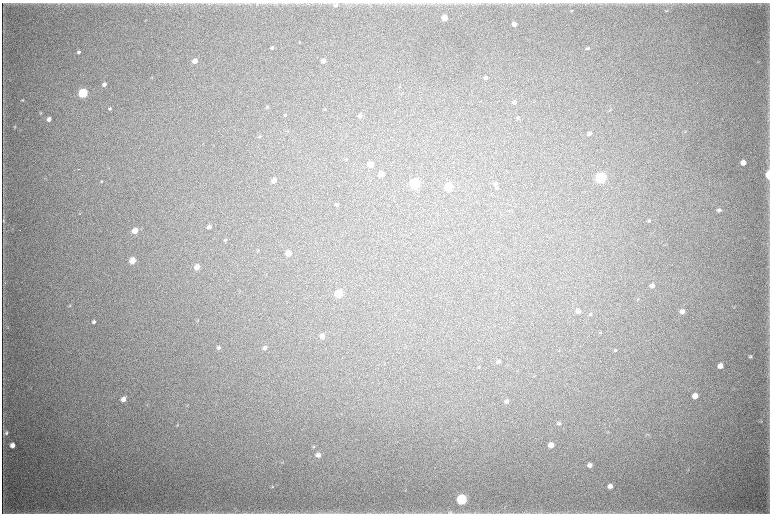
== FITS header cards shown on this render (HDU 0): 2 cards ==
NAXIS1  =                 1536 / length of data axis 1
NAXIS2  =                 1023 / length of data axis 2

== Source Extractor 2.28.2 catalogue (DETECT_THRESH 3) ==
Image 1536 x 1023 px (HDU 0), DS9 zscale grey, zoomed out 1/2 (1 PNG px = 2 x 2 image px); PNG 772 x 516 px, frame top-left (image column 1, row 1022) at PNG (2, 3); no overlay
Background 5220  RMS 41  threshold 123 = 3 sigma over >= 5 px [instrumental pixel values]
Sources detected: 97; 5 cannot appear on this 1/2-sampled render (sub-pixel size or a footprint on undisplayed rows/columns) and are not listed; the other 92 listed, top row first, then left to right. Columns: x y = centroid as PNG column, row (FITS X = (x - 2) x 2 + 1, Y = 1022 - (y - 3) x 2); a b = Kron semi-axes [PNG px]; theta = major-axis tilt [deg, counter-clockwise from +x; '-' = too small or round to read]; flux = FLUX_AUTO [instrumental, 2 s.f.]
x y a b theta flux
336 5 6 5 - 1.9e+04
572 11 4 3 - 6.7e+03
667 11 5 3 - 7.2e+03
445 18 4 4 - 1.4e+05
514 24 4 4 - 5.3e+04
300 42 4 3 - 7.1e+03
272 48 4 3 - 1.6e+04
588 48 5 4 - 1.5e+04
79 52 4 3 - 1.8e+04
195 61 4 4 - 6.4e+04
323 61 4 4 - 4.8e+04
152 77 4 3 - 6.3e+03
486 78 5 4 - 2.2e+04
104 84 4 3 - 3.3e+04
400 87 3 3 - 5.3e+03
83 93 5 4 - 9.4e+05
22 100 4 2 - 6.7e+03
514 102 4 4 - 1.8e+04
267 107 4 3 - 1.0e+04
110 109 4 4 - 1.3e+04
325 109 3 3 - 6.6e+03
610 110 4 3 - 6.6e+03
41 113 5 3 - 6.9e+03
285 115 5 4 - 1.1e+04
360 115 5 4 - 3.1e+04
517 118 5 3 - 1.0e+04
49 119 4 4 - 4.6e+04
15 126 5 3 - 6.4e+03
685 131 4 2 - 4.8e+03
589 133 5 4 - 2.1e+04
259 136 4 4 - 1.0e+04
346 159 4 4 - 8.2e+03
743 163 5 4 - 8.3e+04
370 165 5 4 - 1.4e+05
79 169 2 2 - 3.1e+03
381 174 4 4 - 9.0e+04
768 175 5 3 - 3.3e+05
601 177 5 5 - 1.6e+06
274 180 5 4 - 5.1e+04
102 181 4 3 - 7.8e+03
496 183 7 4 23 1.5e+04
415 184 5 5 - 1.3e+06
449 187 5 4 - 5.7e+05
497 188 5 4 - 1.3e+04
337 204 4 3 - 1.2e+04
719 210 5 4 - 2.4e+04
3 220 6 3 89 1.1e+04
649 220 5 3 - 1.0e+04
209 227 5 4 - 2.9e+04
135 230 5 4 - 1.1e+05
225 240 5 3 - 1.1e+04
258 251 4 3 - 7.5e+03
288 253 5 4 - 1.0e+05
132 260 5 4 - 1.4e+05
197 267 4 4 - 6.8e+04
652 286 4 4 - 3.1e+04
339 293 5 5 - 4.1e+05
70 305 5 3 - 8.3e+03
578 311 5 4 - 3.3e+04
682 311 5 4 - 4.2e+04
591 314 5 2 - 5.4e+03
94 322 4 4 - 1.9e+04
601 332 4 3 - 6.5e+03
322 336 5 5 - 4.6e+04
218 347 4 4 - 1.7e+04
265 348 5 4 - 2.4e+04
559 350 4 2 - 4.3e+03
615 350 5 3 - 8.5e+03
750 356 5 4 - 1.3e+04
499 362 5 4 - 1.9e+04
720 366 5 4 - 6.4e+04
695 396 5 4 - 7.9e+04
123 399 5 5 - 5.8e+04
507 401 5 4 - 1.7e+04
761 421 5 3 - 9.3e+03
559 423 5 4 - 1.4e+04
177 425 5 3 - 7.9e+03
6 433 6 5 - 2.1e+04
648 435 5 2 - 6.1e+03
12 445 4 4 - 6.0e+04
551 445 5 4 - 7.9e+04
314 447 5 3 - 8.6e+03
318 455 5 4 - 3.7e+04
282 462 4 2 - 5.1e+03
590 465 4 4 - 3.2e+04
610 486 5 4 - 4.1e+04
272 487 4 3 - 9.0e+03
462 499 5 5 - 1.3e+06
181 513 5 1 - 6.6e+03
335 513 8 1 0 1.2e+04
450 513 7 5 23 1.8e+04
526 513 8 3 -8 1.5e+04
At the frame edge (FLAGS 8, measured only in part): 4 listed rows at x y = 768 175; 181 513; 450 513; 526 513
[5 sub-pixel or undisplayed-footprint detections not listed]